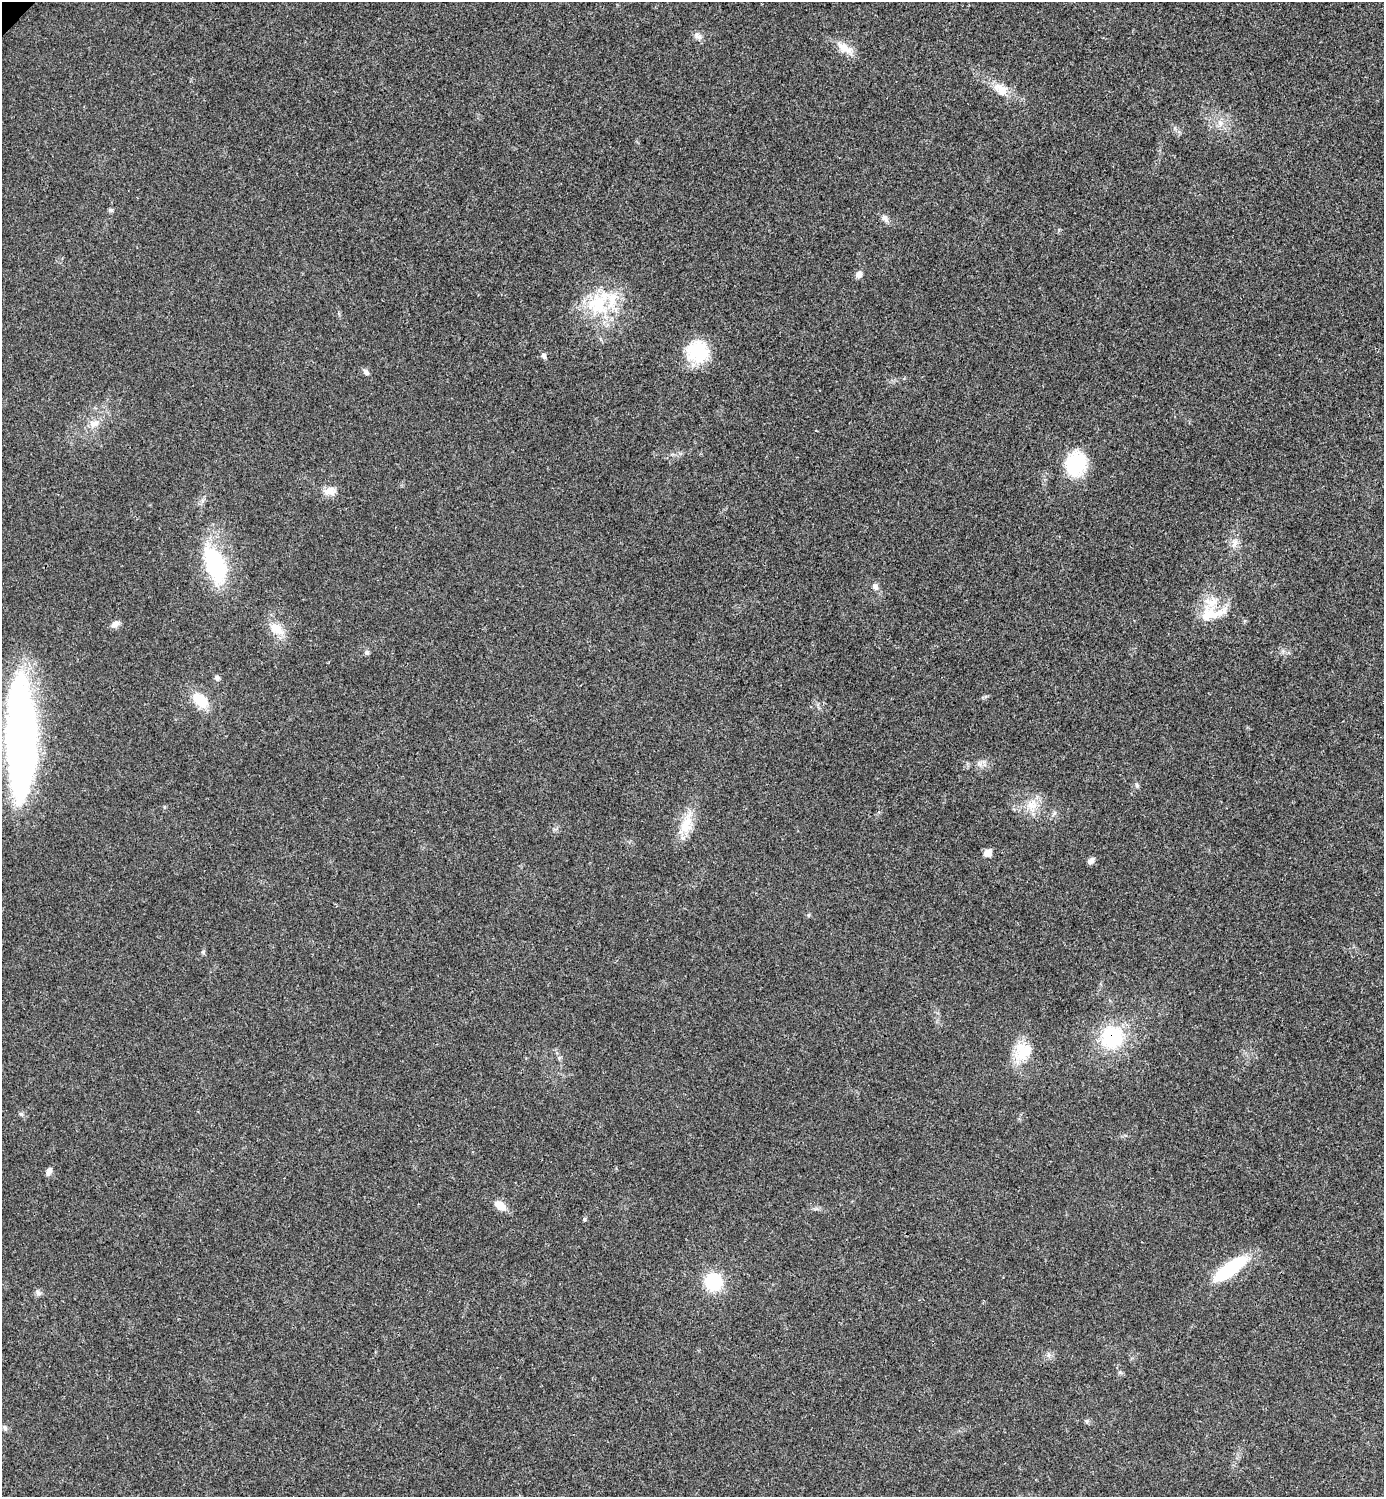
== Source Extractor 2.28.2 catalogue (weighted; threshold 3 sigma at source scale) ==
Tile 6 of 4 x 4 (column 2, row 2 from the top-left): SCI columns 1542-2923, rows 2996-4490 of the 5987 x 5987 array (HDU 1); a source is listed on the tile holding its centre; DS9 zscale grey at full resolution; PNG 1386 x 1499 px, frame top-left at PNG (2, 2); no overlay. Shown black and unused: <1% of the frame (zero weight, under 3 of 4 exposures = <1% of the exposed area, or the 3 px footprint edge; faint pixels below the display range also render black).
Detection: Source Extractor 2.28.2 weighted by HDU 2 'WHT'; one run over the whole footprint, this tile lists its part. Background 0.0192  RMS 0.004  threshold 0.0181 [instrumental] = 3 sigma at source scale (4.5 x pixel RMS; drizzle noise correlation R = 1.50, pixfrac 1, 0.05/0.05 arcsec/px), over >= 5 px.
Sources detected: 44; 1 inside a brighter object's white glare — not listed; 2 inside a brighter listed object's ellipse — not listed separately; the other 41 listed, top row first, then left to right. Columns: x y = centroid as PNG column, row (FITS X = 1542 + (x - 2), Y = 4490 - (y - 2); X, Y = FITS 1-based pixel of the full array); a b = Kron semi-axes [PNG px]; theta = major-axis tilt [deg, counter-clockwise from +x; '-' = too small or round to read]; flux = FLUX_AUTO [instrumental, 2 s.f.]
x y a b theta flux
698 36 13 7 -36 1.8
845 48 29 11 -31 5.7
1001 89 23 14 -31 6.6
1220 123 10 6 -72 2.1
111 210 6 5 - 0.68
885 218 12 7 -56 1.7
859 275 9 7 58 1.9
597 304 33 30 -69 24
697 351 28 25 -19 18
544 356 8 6 -62 1.1
366 372 9 5 -46 1.3
94 424 14 9 16 3.4
1076 464 24 20 71 24
329 491 15 10 -4 3.8
1235 543 12 6 62 2.2
215 564 44 21 -68 39
875 587 10 7 -55 1.8
1212 613 39 19 8 12
115 624 12 7 25 2
277 629 22 13 -33 6.6
367 652 6 6 - 0.9
217 678 7 6 - 1.2
200 700 21 13 -47 10
20 735 95 24 90 240
1137 785 7 4 -72 0.64
1032 804 17 14 28 6.7
686 825 25 16 67 9.2
988 853 8 7 - 3.7
1091 861 9 6 42 1.6
203 952 6 5 - 0.63
1112 1037 20 19 - 31
1023 1051 25 21 61 12
21 1114 6 6 - 0.74
49 1171 10 6 65 1.8
500 1205 15 8 -34 5
584 1219 5 4 - 0.6
1230 1269 44 14 36 24
713 1282 16 16 - 21
38 1293 8 6 -56 1.2
1087 1421 6 5 - 0.78
5 1428 8 6 -61 0.92
Overlapping masked pixels (flux is a lower limit): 1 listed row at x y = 1112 1037
Unlisted compact peaks at least as high as the median listed source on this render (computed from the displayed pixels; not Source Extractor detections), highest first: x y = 1120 1372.